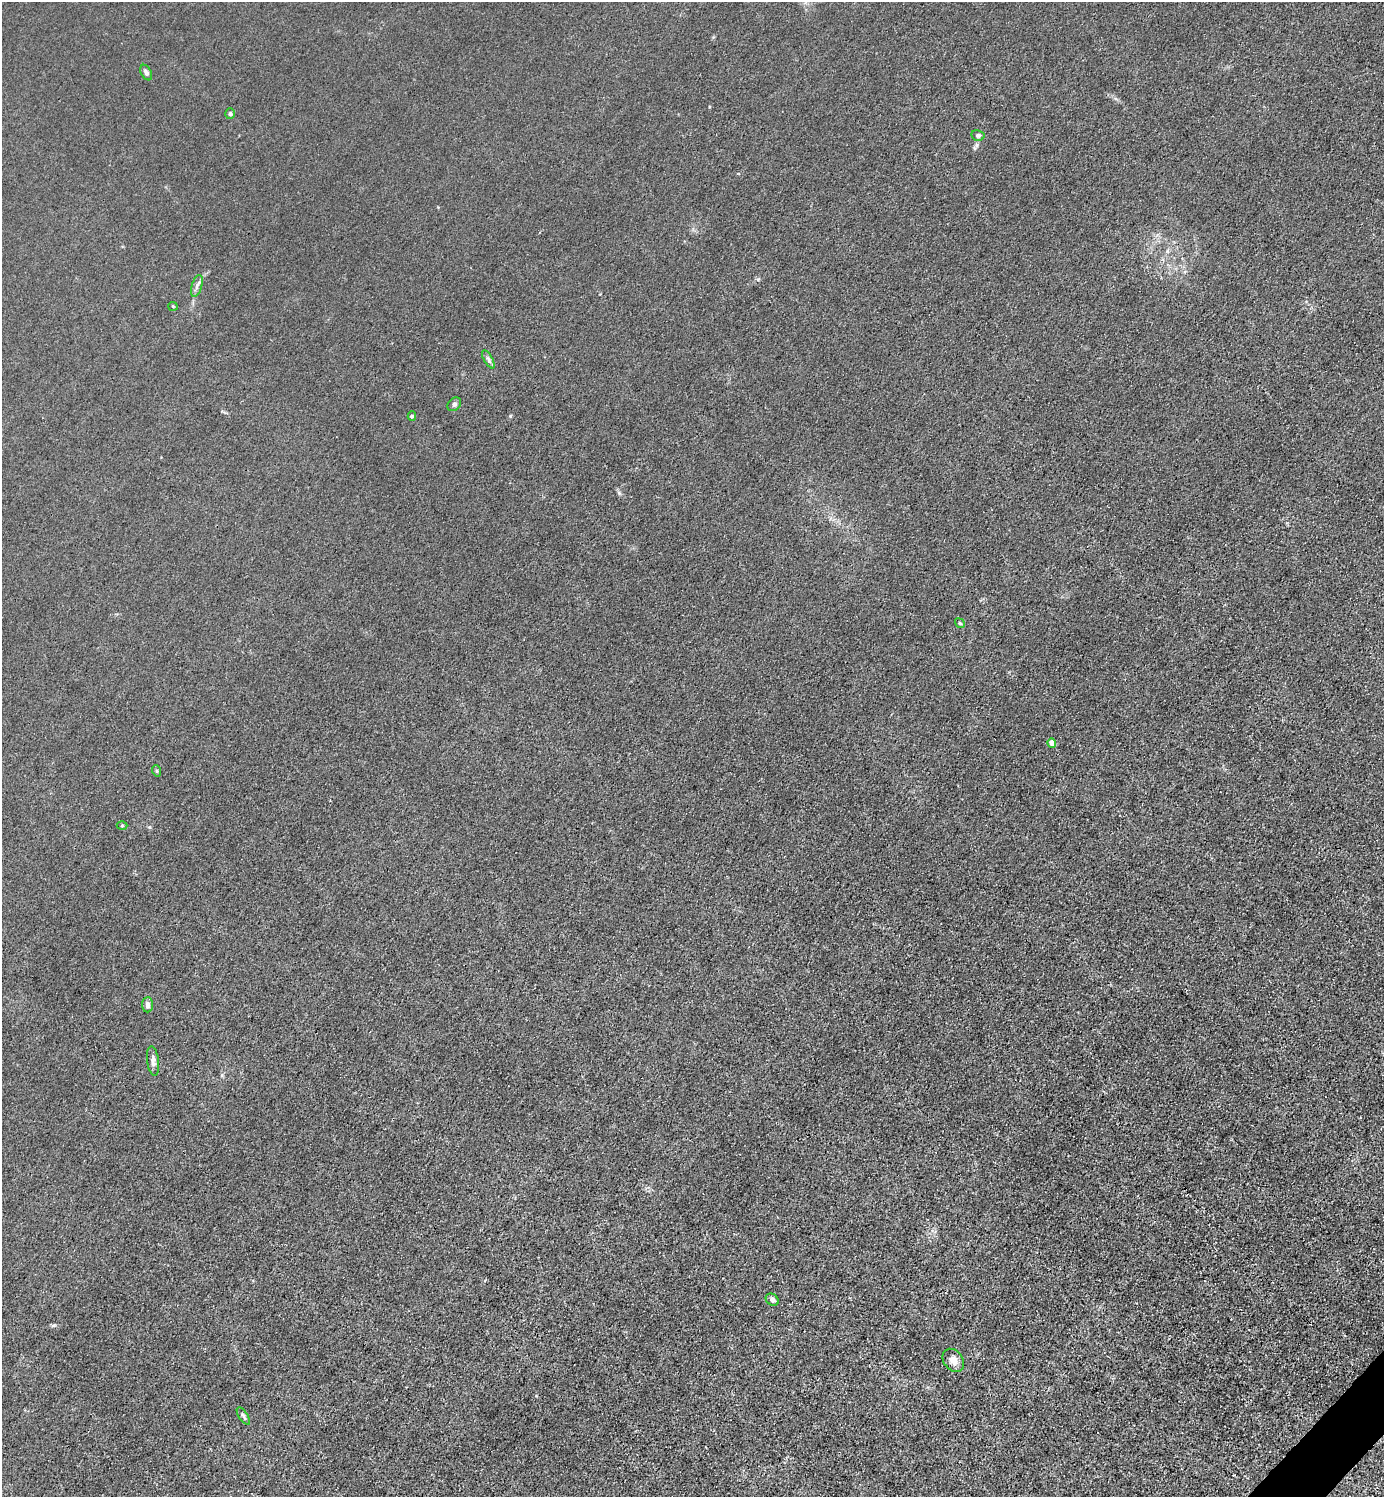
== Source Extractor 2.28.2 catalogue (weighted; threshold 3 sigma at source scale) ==
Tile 6 of 4 x 4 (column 2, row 2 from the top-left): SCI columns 1683-3064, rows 2993-4487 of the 5985 x 5985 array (HDU 1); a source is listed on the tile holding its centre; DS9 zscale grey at full resolution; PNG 1386 x 1499 px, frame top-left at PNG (2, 2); each listed source drawn as its Kron ellipse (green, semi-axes under 4 px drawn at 4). Shown black and unused: <1% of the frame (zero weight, under 3 of 4 exposures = <1% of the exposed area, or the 3 px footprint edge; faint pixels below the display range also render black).
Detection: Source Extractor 2.28.2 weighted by HDU 2 'WHT'; one run over the whole footprint, this tile lists its part. Background 0.0215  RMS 0.0062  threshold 0.0279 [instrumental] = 3 sigma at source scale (4.5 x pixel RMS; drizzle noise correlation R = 1.50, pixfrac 1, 0.05/0.05 arcsec/px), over >= 5 px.
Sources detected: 17; all 17 listed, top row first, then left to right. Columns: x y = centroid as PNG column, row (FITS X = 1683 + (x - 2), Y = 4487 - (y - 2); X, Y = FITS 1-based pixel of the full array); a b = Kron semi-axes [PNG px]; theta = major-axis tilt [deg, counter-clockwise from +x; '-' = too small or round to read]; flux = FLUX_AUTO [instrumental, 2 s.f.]
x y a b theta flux
146 73 8 5 -62 1.7
230 114 5 4 - 1.1
978 135 6 5 - 1.5
197 286 11 5 73 2.2
173 306 5 4 - 0.66
488 359 10 4 -61 1.5
454 404 7 6 - 1.5
412 416 5 4 - 0.98
960 623 5 4 - 0.83
1052 743 4 4 - 6.1
157 771 6 3 -71 0.67
122 825 5 3 - 0.53
148 1005 7 5 86 2.4
153 1061 15 6 -83 2.6
772 1300 7 5 -37 1.9
953 1360 13 9 -53 4.1
243 1416 10 4 -57 1.3